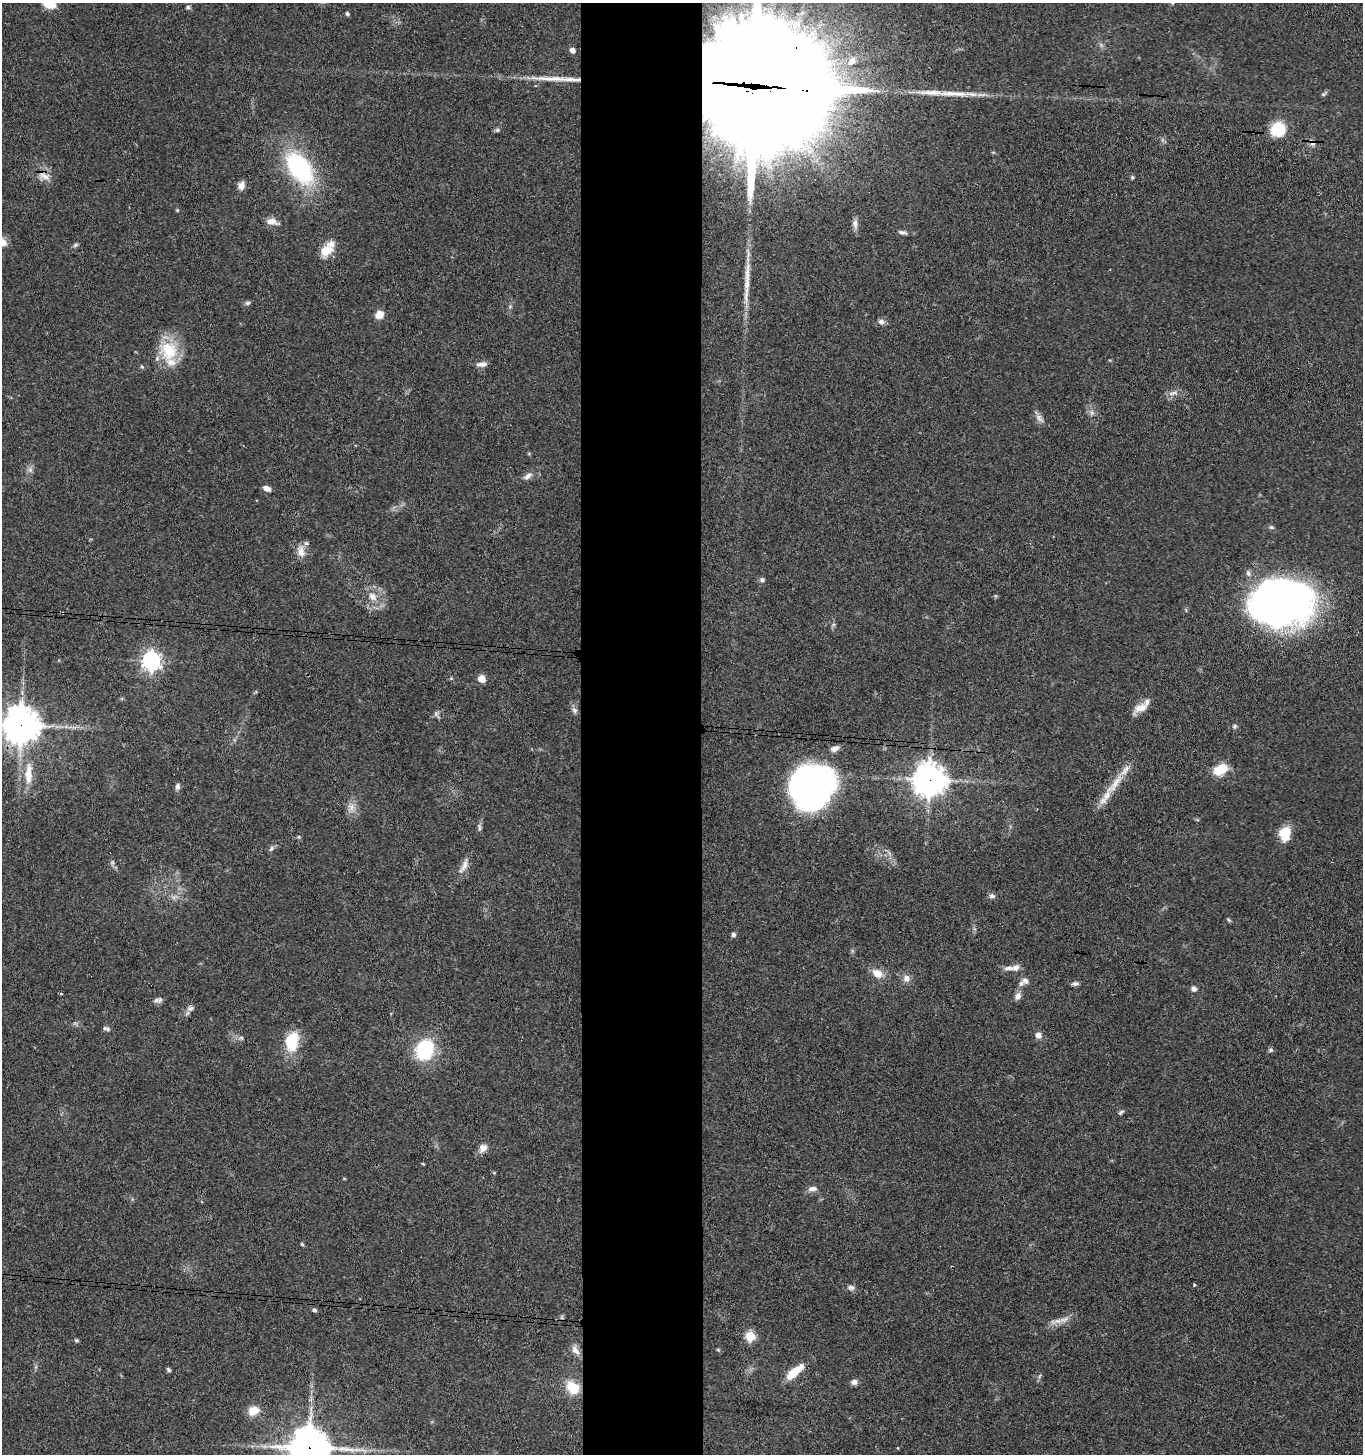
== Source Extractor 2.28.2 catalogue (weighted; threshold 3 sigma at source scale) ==
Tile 5 of 3 x 3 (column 2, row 2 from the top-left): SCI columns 1566-2926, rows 1459-2910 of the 4444 x 4370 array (HDU 1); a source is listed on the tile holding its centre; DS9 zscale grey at full resolution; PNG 1365 x 1456 px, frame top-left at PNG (2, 3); no overlay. Shown black and unused: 9% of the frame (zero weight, under 3 of 4 exposures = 6% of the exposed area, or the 3 px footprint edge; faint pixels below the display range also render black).
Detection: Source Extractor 2.28.2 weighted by HDU 2 'WHT'; one run over the whole footprint, this tile lists its part. Background 0.0688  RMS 0.0053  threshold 0.0241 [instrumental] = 3 sigma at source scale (4.5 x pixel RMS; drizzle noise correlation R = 1.50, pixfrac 1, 0.05/0.05 arcsec/px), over >= 5 px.
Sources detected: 108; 1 too faint to see at this stretch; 2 long thin detections or spike segments (spike, bleed or trail) — not listed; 6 inside a brighter listed object's ellipse — not listed separately; the other 99 listed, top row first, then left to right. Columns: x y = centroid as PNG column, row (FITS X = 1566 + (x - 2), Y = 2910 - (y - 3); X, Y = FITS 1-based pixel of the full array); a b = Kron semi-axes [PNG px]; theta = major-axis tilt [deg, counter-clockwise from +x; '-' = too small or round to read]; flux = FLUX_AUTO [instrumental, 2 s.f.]
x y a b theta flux
49 4 13 8 -25 9.2
188 7 6 5 - 0.96
347 14 5 5 - 0.98
572 50 5 5 - 3.1
852 61 14 9 46 4.8
754 87 67 33 -4 30000
1323 94 5 4 - 0.77
1278 129 17 16 - 16
497 130 6 5 - 0.98
1312 143 8 7 - 2.2
299 168 36 21 -52 66
44 176 21 11 -21 5.6
1132 177 5 4 - 0.73
241 185 10 7 72 3.3
177 210 5 4 - 0.54
272 221 14 7 -11 4
855 224 12 7 -84 2.7
902 232 13 5 -8 1.8
75 245 7 5 28 1
326 251 11 9 28 11
747 282 28 8 89 7.9
247 303 7 5 16 1.1
510 306 6 4 19 0.7
379 315 9 7 41 5.5
881 322 9 6 -18 2
169 351 28 25 -55 21
482 364 13 6 7 2.7
1173 393 15 5 12 2.5
1092 413 8 6 -90 1.8
1039 418 13 7 -62 2.6
30 470 7 7 - 1.7
528 476 13 7 36 2.6
267 488 8 6 -23 2.9
1271 527 6 5 - 0.95
301 551 18 10 -76 5.1
762 580 6 6 - 1.2
372 596 14 10 -46 5.6
1281 602 60 46 2 240
151 661 7 7 - 250
451 678 5 4 - 0.6
482 679 6 6 - 6.3
1140 708 18 10 28 6.3
574 710 8 7 - 1.7
21 725 11 11 - 1200
1234 726 6 5 - 0.92
835 748 11 7 23 2.7
1221 769 16 10 28 11
28 774 30 10 88 10
929 780 11 11 - 840
1115 784 45 9 50 12
178 786 8 6 83 1.7
811 787 40 37 42 180
351 807 11 9 -51 3.7
479 828 12 4 -90 1.4
1285 833 14 10 80 13
299 837 5 4 - 0.6
271 848 8 5 50 1.3
112 862 6 4 -19 0.84
464 866 25 8 64 4.1
992 896 8 6 -11 1.6
1229 920 7 4 -32 0.71
733 935 5 5 - 1.3
1016 967 10 8 32 2.9
877 973 13 10 -27 6.3
906 978 10 9 - 3.1
1025 981 9 7 -42 2.2
1075 983 9 5 6 1.5
1194 989 7 6 - 1.9
1018 996 10 8 64 2.7
156 1000 9 6 2 1.8
190 1008 8 7 - 2
108 1029 7 6 - 1.4
1038 1035 8 7 - 3.1
241 1038 6 5 - 0.97
291 1042 17 11 81 25
425 1049 17 15 68 38
1271 1050 6 6 - 1
1121 1112 8 5 34 1
483 1148 12 9 50 3.6
423 1164 5 3 - 0.44
344 1178 4 3 - 0.5
812 1189 12 6 4 2.6
302 1244 5 4 - 0.68
1194 1285 3 3 - 0.83
851 1287 10 7 9 1.8
314 1310 6 5 - 0.95
562 1317 7 4 72 0.79
1064 1319 20 7 17 4.6
750 1336 6 5 - 28
76 1340 5 5 - 0.79
575 1350 15 8 -58 3.6
718 1350 6 4 -30 0.65
169 1370 6 4 -46 0.94
795 1372 22 7 40 13
854 1382 7 7 - 2.2
573 1387 15 12 -44 14
253 1411 12 10 27 7.2
309 1448 13 12 - 1500
898 1448 4 3 - 0.4
Overlapping masked pixels (flux is a lower limit): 6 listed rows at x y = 754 87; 1312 143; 44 176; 21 725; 929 780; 309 1448
Isophote crosses this tile's border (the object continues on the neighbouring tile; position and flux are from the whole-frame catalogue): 4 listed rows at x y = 49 4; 754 87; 21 725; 309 1448